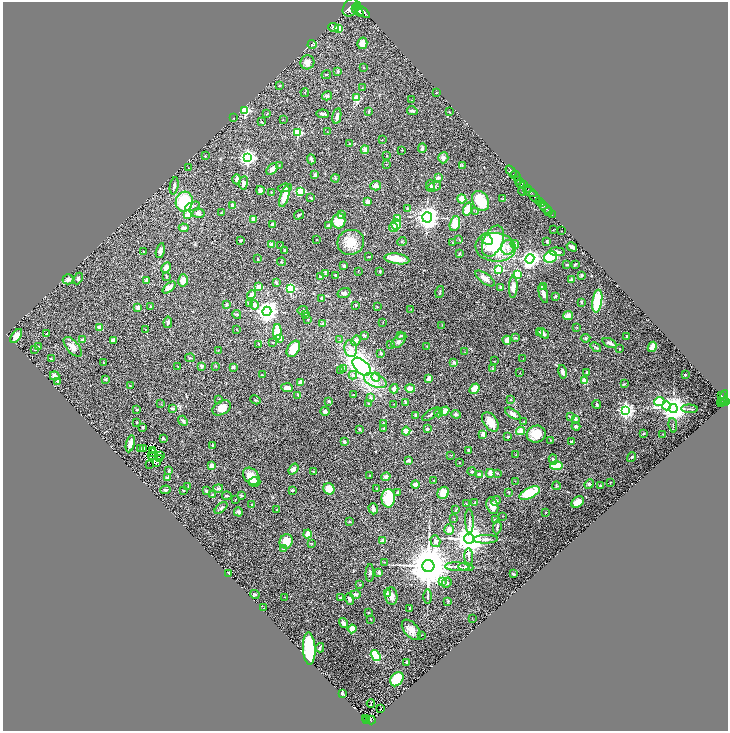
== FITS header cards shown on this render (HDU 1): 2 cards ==
NAXIS1  =                 1451
NAXIS2  =                 1457

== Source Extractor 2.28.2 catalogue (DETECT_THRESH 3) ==
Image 1451 x 1457 px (HDU 1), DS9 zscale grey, zoomed out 1/2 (1 PNG px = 2 x 2 image px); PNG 730 x 733 px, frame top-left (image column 2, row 1457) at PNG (3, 2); each listed source drawn as its Kron ellipse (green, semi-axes under 4 px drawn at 4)
Background 2.65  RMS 0.06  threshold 0.181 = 3 sigma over >= 5 px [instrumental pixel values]
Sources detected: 462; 30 cannot appear on this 1/2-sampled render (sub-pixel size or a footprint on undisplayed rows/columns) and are neither listed nor drawn; the other 432 listed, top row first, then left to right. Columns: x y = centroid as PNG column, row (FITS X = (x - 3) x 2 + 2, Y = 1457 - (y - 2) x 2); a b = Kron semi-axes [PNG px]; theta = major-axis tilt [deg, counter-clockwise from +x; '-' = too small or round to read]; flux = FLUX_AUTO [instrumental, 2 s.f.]
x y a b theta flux
357 6 4 3 - 5800
350 7 10 7 57 21000
358 11 7 4 -42 11000
363 11 9 3 -40 15000
334 27 5 4 - 28
339 28 4 3 - 82
362 43 6 5 - 84
312 44 4 2 - 8.2
307 62 7 7 - 72
363 67 2 2 - 6.8
338 71 2 2 - 43
326 75 5 2 - 10
279 86 4 2 - 7.7
362 88 2 2 - 7.8
436 92 2 2 - 5.1
305 93 4 2 - 7
327 96 5 4 - 27
356 98 3 2 - 370
412 100 2 1 - 3.8
245 111 3 3 - 1000
369 111 4 3 - 9.4
412 111 5 3 - 17
449 112 3 2 - 5.3
267 113 4 3 - 8.4
323 114 6 3 -7 30
337 116 8 3 78 34
233 118 2 1 - 4.1
283 120 2 2 - 3.7
262 122 3 2 - 12
327 131 2 1 - 3.2
298 132 3 3 - 680
382 140 3 2 - 4.4
349 144 3 3 - 8.4
422 148 5 2 - 21
365 150 4 4 - 63
402 150 2 2 - 3.9
205 156 3 3 - 5.9
387 156 3 2 - 5.7
248 158 4 4 - 3500
443 158 5 5 - 32
311 159 5 2 - 23
386 164 2 1 - 3.3
462 165 3 2 - 5.4
279 166 3 2 - 4.5
188 168 3 2 - 4.2
272 169 7 4 48 67
511 171 6 2 -49 4400
315 175 3 3 - 36
516 176 5 2 - 5200
335 178 4 3 - 14
438 178 2 2 - 120
237 179 5 3 - 47
519 181 4 2 - 1900
243 183 7 4 82 37
521 183 4 2 - 1200
430 185 5 4 - 18
524 185 4 2 - 2800
174 186 9 3 80 27
375 186 5 4 - 55
434 187 7 4 22 31
285 188 7 3 6 19
528 189 3 1 - 1100
260 190 4 3 - 27
522 191 4 2 - 6.9
272 192 3 2 - 6.8
300 192 3 3 - 620
530 192 7 3 -24 3200
284 196 11 4 73 210
535 197 6 3 -52 10000
311 198 3 2 - 16
462 199 4 4 - 110
503 199 4 2 - 6.4
480 201 10 8 -60 270
539 201 2 2 - 1500
184 202 10 8 82 580
367 202 2 2 - 150
542 203 3 2 - 2800
232 205 3 3 - 39
543 205 2 2 - 2300
192 206 8 4 20 29
407 208 3 2 - 5.6
546 208 7 2 -40 800
468 209 6 4 74 160
549 211 2 1 - 390
476 212 2 2 - 5.5
198 213 6 4 2 36
221 213 3 2 - 13
187 215 3 2 - 170
299 215 5 3 - 15
341 215 3 3 - 31
552 215 2 1 - 110
427 217 5 5 - 9600
397 218 4 3 - 65
253 219 3 3 - 44
339 221 7 7 - 190
273 224 3 2 - 45
396 224 5 4 - 150
455 224 8 5 73 150
328 225 3 3 - 17
184 228 5 3 - 49
394 228 4 4 - 34
553 230 2 1 - 4.4
561 231 2 1 - 2.7
459 239 3 2 - 6.2
487 239 6 4 -40 120
241 240 3 2 - 14
317 240 2 2 - 5.2
402 241 4 3 - 11
493 241 16 9 65 440
547 241 3 2 - 16
351 242 13 12 - 230
453 243 3 2 - 5.1
515 244 4 3 - 40
272 245 3 3 - 33
281 246 2 2 - 4.2
495 247 20 14 -4 640
508 247 7 6 - 57
572 247 5 3 - 41
284 250 3 2 - 7.5
160 251 8 4 77 40
144 252 2 2 - 5.8
557 252 8 4 -5 40
460 254 3 3 - 16
369 257 3 2 - 8
551 257 6 5 - 680
257 259 3 2 - 7.4
397 259 12 5 -8 180
530 259 5 4 - 4700
281 262 4 3 - 12
575 264 3 2 - 9.7
567 265 3 2 - 12
344 266 3 3 - 31
166 268 6 4 64 67
499 270 3 3 - 600
358 271 2 2 - 4.6
380 271 3 3 - 12
325 274 3 2 - 4.7
517 274 3 3 - 610
335 275 2 2 - 36
582 275 3 2 - 26
166 276 4 2 - 13
320 276 3 3 - 13
78 278 6 4 66 19
485 278 11 5 -36 82
68 279 5 5 - 28
571 279 3 3 - 24
147 280 4 2 - 64
183 280 6 5 - 110
276 283 4 2 - 26
543 286 4 3 - 43
258 287 4 3 - 65
501 287 2 2 - 63
513 287 11 4 88 110
169 288 7 4 42 75
291 288 3 3 - 880
440 292 6 2 73 10
344 293 6 5 - 28
543 293 9 4 -74 56
251 294 5 4 - 33
555 296 4 2 - 11
322 298 2 2 - 34
597 301 11 5 81 590
582 302 3 3 - 17
249 303 3 3 - 28
227 304 3 3 - 18
254 305 5 4 - 60
355 305 2 2 - 15
151 307 2 2 - 17
377 307 3 3 - 8.4
138 308 3 2 - 80
411 309 2 2 - 4.6
303 310 5 3 - 17
267 311 5 4 - 8200
237 314 4 3 - 13
306 314 3 2 - 5.8
568 315 5 4 - 58
308 320 3 2 - 4.9
168 322 6 3 81 23
383 322 3 2 - 4.4
323 324 3 3 - 22
442 325 3 2 - 4.9
100 328 4 4 - 66
577 328 3 2 - 6.4
145 329 2 1 - 3.2
236 329 2 2 - 4.9
277 332 8 4 -89 270
540 333 3 2 - 18
543 333 6 3 -39 38
46 334 3 2 - 7.6
364 335 3 2 - 20
401 335 3 3 - 19
16 336 8 4 55 80
626 336 3 2 - 8.6
515 338 3 2 - 11
586 338 5 4 - 15
279 339 2 2 - 270
82 340 2 2 - 72
113 340 4 4 - 32
340 340 3 3 - 7.2
399 340 9 5 47 35
507 340 4 4 - 76
356 341 5 4 - 42
273 342 3 2 - 11
610 343 7 4 -25 36
259 344 2 2 - 10
390 344 2 2 - 8.3
39 346 3 2 - 6
427 346 3 2 - 5.8
73 347 12 6 -49 84
596 347 6 3 -39 15
652 347 5 3 - 110
351 348 8 6 -80 70
293 349 9 5 57 220
619 349 2 1 - 5.5
35 350 2 2 - 6.2
218 350 2 2 - 5
465 352 3 2 - 5.2
381 354 3 2 - 21
190 358 5 3 - 14
51 359 3 2 - 14
523 359 2 2 - 3.5
494 361 4 1 - 5.2
454 362 2 2 - 86
103 363 2 2 - 5.2
178 366 3 2 - 4.2
202 366 3 3 - 34
216 366 3 2 - 6
233 367 3 2 - 36
362 367 11 6 -45 4500
343 368 3 3 - 13
493 368 4 3 - 14
341 370 3 2 - 21
562 372 7 4 -79 38
520 373 2 2 - 4.7
587 373 3 3 - 23
262 375 2 2 - 7
353 375 4 4 - 22
685 375 2 2 - 49
55 376 5 4 - 52
376 377 4 4 - 32
105 379 4 2 - 9.8
429 379 4 3 - 84
375 380 12 6 -22 130
58 381 4 3 - 14
584 381 4 3 - 72
301 382 3 3 - 80
624 384 3 3 - 8.1
130 386 2 1 - 7.8
287 388 6 3 -5 57
410 388 5 3 - 96
394 389 5 3 - 47
475 389 6 3 54 170
298 395 3 3 - 10
354 395 3 2 - 6.6
721 396 3 2 - 610
370 398 2 2 - 100
723 398 9 2 66 1100
219 399 3 3 - 6.7
511 399 2 2 - 12
255 400 5 2 - 10
329 401 3 3 - 33
659 401 5 4 - 950
726 401 3 2 - 1200
406 402 3 3 - 15
723 402 2 2 - 940
161 404 3 2 - 4.4
369 404 3 3 - 22
394 404 2 1 - 3.4
596 404 4 2 - 14
722 404 3 3 - 870
667 406 4 3 - 350
172 408 3 2 - 23
222 408 10 6 31 130
673 408 4 4 - 14000
136 409 3 3 - 10
689 409 8 2 -2 12
626 410 4 4 - 3100
325 411 4 4 - 21
444 411 5 3 - 72
438 413 4 4 - 18
431 414 10 3 34 27
456 414 4 3 - 22
513 414 9 4 -33 49
416 415 2 2 - 38
571 417 3 2 - 18
575 419 4 3 - 21
183 421 5 4 - 18
524 421 2 2 - 3.9
136 422 3 2 - 6.2
490 422 11 6 -55 150
383 423 3 2 - 10
673 425 7 2 -84 10
576 426 4 3 - 17
143 427 3 3 - 15
359 429 2 2 - 18
384 429 3 2 - 20
427 429 2 2 - 47
406 431 4 4 - 87
521 431 4 4 - 79
483 434 3 2 - 70
536 434 9 8 - 200
643 434 4 2 - 5.1
663 434 2 2 - 4.5
508 437 2 2 - 16
163 438 2 2 - 25
551 440 2 1 - 5
344 442 3 3 - 27
571 442 2 2 - 11
130 444 9 3 76 75
212 445 3 3 - 11
144 448 4 2 - 7.4
140 449 3 2 - 12
468 450 4 3 - 18
152 451 2 1 - 5.7
152 453 2 1 - 7.2
516 454 3 3 - 7.1
151 455 2 1 - 2
451 455 3 2 - 3.6
160 456 2 1 - 2.3
632 457 5 2 - 5.7
160 459 2 1 - 3.4
553 459 5 3 - 29
408 460 4 3 - 31
459 462 3 2 - 5.1
156 463 3 1 - 5.4
150 464 2 1 - 4.8
212 466 2 2 - 190
557 466 6 4 1 220
293 469 6 4 54 48
169 470 3 3 - 8.6
313 471 4 2 - 5.8
472 471 4 3 - 15
490 473 4 3 - 85
497 473 3 2 - 7.8
370 475 3 2 - 3.7
480 475 4 3 - 51
251 476 9 7 -49 170
386 477 5 4 - 32
168 478 2 2 - 110
434 480 2 2 - 5
515 481 2 1 - 3.1
254 482 6 4 0 70
610 482 2 1 - 4.5
589 484 5 4 - 24
415 485 4 4 - 50
188 486 4 2 - 9.2
556 486 4 2 - 9.5
600 486 3 2 - 12
218 488 5 4 - 19
329 489 6 5 - 150
377 489 3 3 - 13
165 490 5 3 - 13
183 490 2 2 - 5.1
292 490 2 2 - 37
206 491 4 3 - 16
398 492 2 2 - 69
509 492 3 3 - 8
443 493 6 5 - 140
530 493 11 5 25 340
212 494 4 3 - 12
241 495 4 2 - 13
227 496 5 3 - 11
388 498 9 6 89 390
235 500 2 1 - 5.3
496 501 5 3 - 22
578 502 7 5 35 150
475 503 3 3 - 21
252 504 2 2 - 8.5
467 504 3 2 - 5.5
492 506 8 5 -71 110
221 508 7 4 41 29
373 509 6 4 -72 41
277 510 2 2 - 4.9
456 510 4 2 - 13
238 512 4 4 - 32
546 512 3 2 - 3.9
503 516 3 2 - 3.7
453 518 3 2 - 5.7
495 520 3 3 - 22
469 521 12 3 -88 32
350 522 3 2 - 7.7
497 527 7 2 85 21
449 530 5 5 - 68
307 534 4 3 - 180
469 539 5 4 - 24000
486 539 12 4 1 43
286 541 7 6 - 190
383 541 4 3 - 48
435 541 6 5 - 27
311 543 4 2 - 7.3
284 549 3 3 - 40
469 557 8 3 -86 30
385 562 3 2 - 5.2
428 566 6 6 - 62000
457 567 12 2 -2 23
466 567 7 4 -8 33
229 573 3 2 - 11
370 573 9 3 87 23
379 573 2 2 - 95
513 574 2 2 - 73
442 582 2 2 - 56
447 582 5 4 - 28
360 585 3 2 - 6.5
255 594 5 3 - 12
356 594 5 4 - 32
387 594 3 2 - 73
391 596 8 6 -84 77
427 596 7 3 89 16
285 597 3 2 - 5.7
340 598 3 2 - 10
349 599 6 3 -68 30
448 601 3 3 - 7.4
264 608 2 1 - 2.9
410 608 2 2 - 21
369 613 2 2 - 13
472 618 2 2 - 3.3
370 619 2 2 - 8.8
344 623 5 3 - 53
352 629 4 4 - 95
411 630 12 7 -50 95
421 635 3 2 - 7.1
320 648 5 2 - 17
309 649 16 6 -87 710
376 655 6 3 -58 640
407 662 3 2 - 16
397 679 8 6 52 570
342 694 4 2 - 12
371 704 4 1 - 8.7
381 708 2 1 - 5.1
366 718 2 1 - 23
366 720 3 2 - 220
371 720 4 3 - 300
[30 sub-pixel or undisplayed-footprint detections neither listed nor drawn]